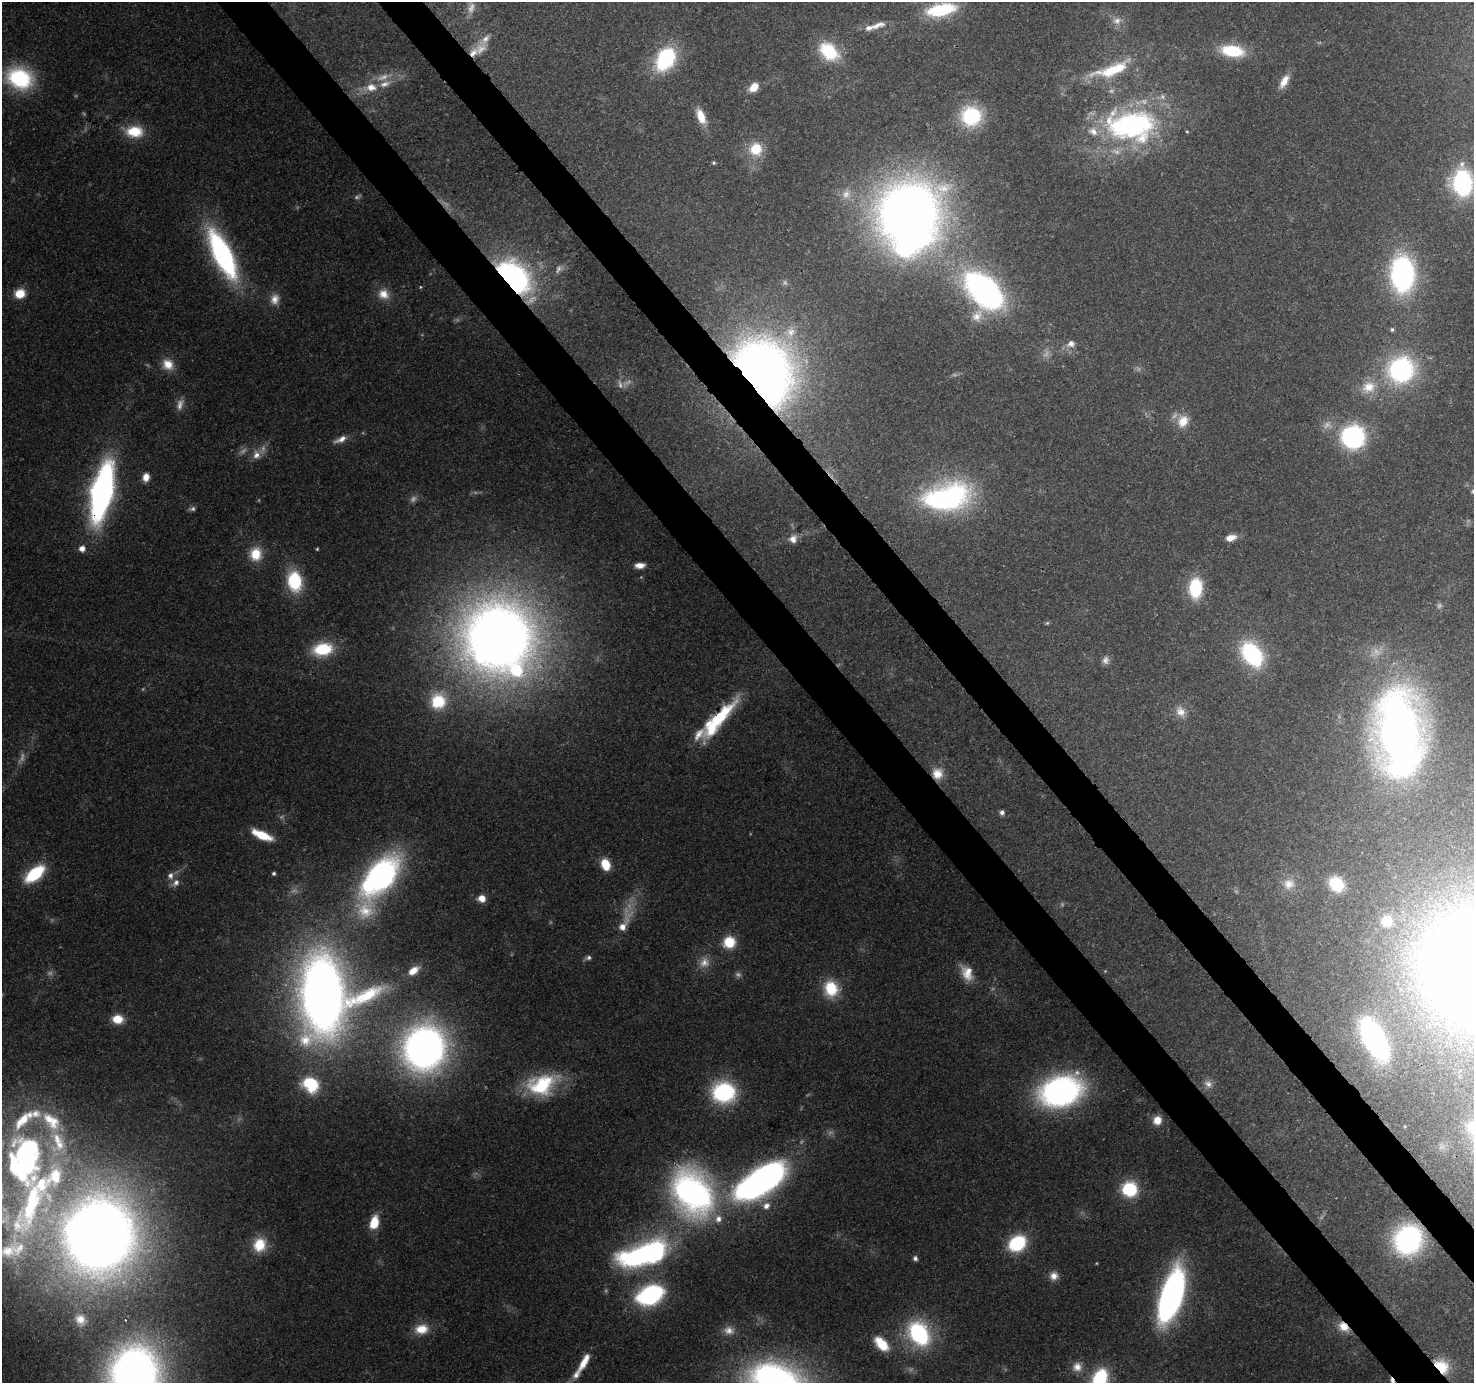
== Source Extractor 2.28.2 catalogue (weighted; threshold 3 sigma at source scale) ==
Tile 6 of 4 x 4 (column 2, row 2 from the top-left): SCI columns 1568-3039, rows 2976-4356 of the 6086 x 6012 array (HDU 1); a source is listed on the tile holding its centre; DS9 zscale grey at full resolution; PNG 1476 x 1385 px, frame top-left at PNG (2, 2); no overlay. Shown black and unused: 6% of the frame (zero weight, under 3 of 4 exposures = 7% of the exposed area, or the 3 px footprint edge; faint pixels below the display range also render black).
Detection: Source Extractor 2.28.2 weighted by HDU 2 'WHT'; one run over the whole footprint, this tile lists its part. Background 0.0909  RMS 0.0035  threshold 0.0157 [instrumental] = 3 sigma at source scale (4.5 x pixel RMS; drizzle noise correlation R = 1.50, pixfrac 1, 0.0396/0.0396 arcsec/px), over >= 5 px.
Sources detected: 183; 36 too faint to see at this stretch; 6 inside a brighter object's white glare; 1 cosmic-ray / hot-pixel residue — not listed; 18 inside a brighter listed object's ellipse — not listed separately; the other 122 listed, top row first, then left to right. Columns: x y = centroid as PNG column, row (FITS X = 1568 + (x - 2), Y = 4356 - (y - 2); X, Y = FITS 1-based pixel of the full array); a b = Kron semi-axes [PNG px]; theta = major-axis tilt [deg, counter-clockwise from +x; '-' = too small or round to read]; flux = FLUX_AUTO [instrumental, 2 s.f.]
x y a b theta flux
941 10 36 14 11 23
1117 21 14 10 13 3
878 25 22 8 18 3.5
485 39 25 10 47 4.5
829 51 23 16 -40 18
1232 51 22 11 -9 20
665 59 28 20 59 31
1119 68 73 17 16 20
20 78 26 20 -19 39
1284 81 19 8 60 4.5
371 87 15 11 -2 5.4
754 87 11 8 48 5
701 116 18 8 -66 7.3
971 116 23 21 4 26
1131 125 63 37 -1 88
134 131 21 14 -1 11
756 149 15 15 - 10
714 163 5 5 - 0.59
1462 183 21 15 -84 59
846 194 15 13 63 4.3
908 212 57 51 55 380
223 255 46 16 -64 92
1402 274 30 20 -89 87
513 277 30 20 -42 130
984 291 29 18 -49 170
20 294 10 9 - 8
384 294 16 14 -34 5.5
275 299 15 12 80 4.1
1392 329 6 4 77 0.62
1071 344 12 9 20 2.8
168 364 15 13 -40 5.8
1401 370 26 24 27 58
762 373 49 39 -59 440
1369 387 21 17 24 8.7
1183 421 17 14 60 6.7
1353 437 18 17 - 63
341 439 18 8 25 3.1
256 455 13 11 80 3.7
146 477 10 8 80 3.4
102 492 43 15 78 170
942 500 52 28 4 71
192 509 9 6 12 1.1
1231 538 11 6 16 4.1
793 539 12 11 - 3.3
82 548 8 7 - 2.6
317 549 4 4 - 0.46
256 554 17 15 84 8.8
640 565 9 5 4 2.7
294 581 19 13 -81 24
1195 588 22 14 86 19
1047 623 5 5 - 0.55
498 637 60 59 - 510
323 649 20 13 9 19
1252 654 24 16 -54 44
1105 660 11 9 77 2
438 701 19 18 - 15
1180 711 15 12 -50 4.1
718 719 56 13 49 29
1399 731 74 43 -87 290
937 774 16 14 -86 6.5
1002 812 7 6 - 1.2
262 835 22 8 -24 11
605 864 11 8 -70 9.4
274 873 5 4 - 0.73
35 874 21 11 39 22
381 875 36 23 56 110
170 876 10 8 82 2.1
176 883 11 9 53 2.4
1289 884 16 15 - 5.2
1336 884 14 11 -53 13
482 898 8 8 - 3.6
365 910 55 28 -88 22
1387 921 15 15 - 8
624 922 49 13 68 10
729 942 13 12 - 9.8
588 957 7 6 - 1.1
704 962 16 14 54 4.6
413 970 13 8 36 4
1105 971 4 4 - 0.31
967 973 21 13 -63 6.8
831 989 20 17 -77 13
324 995 62 45 -89 400
118 1019 12 10 -7 6.4
1375 1040 26 12 -61 140
424 1048 36 33 74 210
310 1084 22 18 -35 16
542 1084 39 25 20 28
1208 1084 13 10 -41 2.8
1061 1091 34 24 15 120
724 1092 19 17 -6 46
1157 1120 10 9 - 4.3
51 1121 37 20 -51 20
25 1158 57 30 -90 110
771 1175 33 21 59 79
55 1176 56 26 74 45
1130 1189 12 11 - 25
692 1193 48 36 -62 130
766 1206 11 9 39 3.1
374 1222 13 8 75 9.7
99 1235 60 54 79 550
1408 1240 25 22 63 76
1017 1243 15 12 35 29
259 1245 18 16 69 11
7 1251 46 23 55 21
643 1254 50 20 16 100
915 1258 6 6 - 1.1
1054 1276 11 11 - 3.1
651 1295 23 15 25 59
1171 1296 45 17 73 140
80 1319 16 14 -52 5.1
1343 1327 15 10 -38 5.4
421 1329 18 13 10 7.2
729 1330 15 11 -5 3.7
919 1334 22 17 -57 49
882 1344 19 11 -46 10
584 1362 26 8 61 6.6
1441 1366 18 12 -44 11
1077 1367 13 13 - 3.9
135 1374 42 37 80 300
1099 1379 22 14 68 25
1392 1381 8 5 -63 1.4
776 1382 47 31 -18 180
Overlapping masked pixels (flux is a lower limit): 11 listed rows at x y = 513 277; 762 373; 102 492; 718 719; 937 774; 324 995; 692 1193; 1408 1240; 1343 1327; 1441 1366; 1392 1381
Isophote crosses this tile's border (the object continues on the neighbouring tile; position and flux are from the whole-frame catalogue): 6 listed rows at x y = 1462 183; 7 1251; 135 1374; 1099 1379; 1392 1381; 776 1382